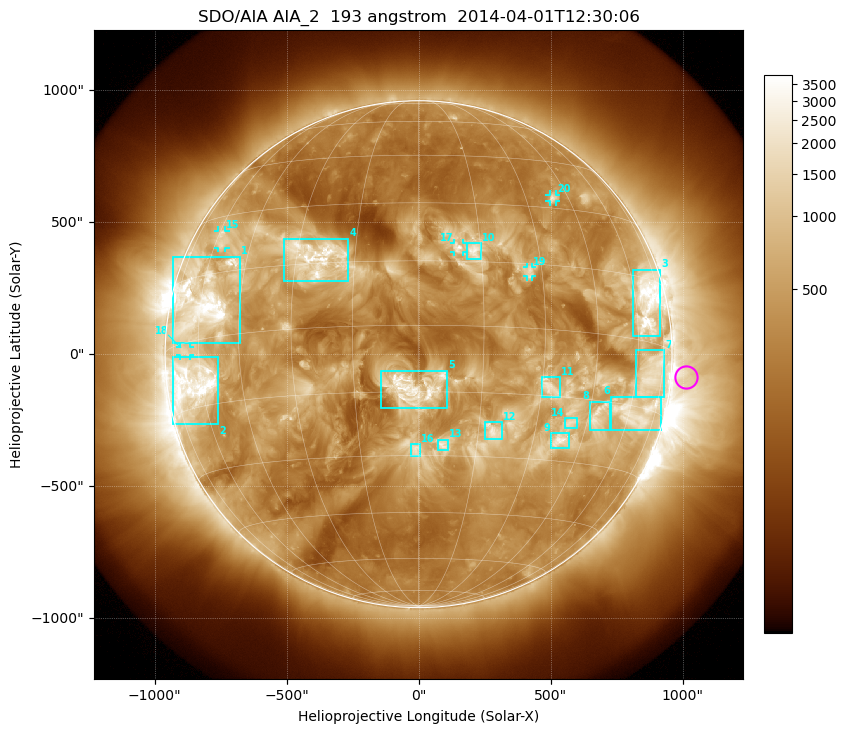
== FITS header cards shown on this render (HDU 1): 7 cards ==
TELESCOP= 'SDO/AIA'
INSTRUME= 'AIA_2'
WAVELNTH=                  193
WAVEUNIT= 'angstrom'
DATE-OBS= '2014-04-01T12:30:06.84'
CTYPE1  = 'HPLN-TAN'
CTYPE2  = 'HPLT-TAN'

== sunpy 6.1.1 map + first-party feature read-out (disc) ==
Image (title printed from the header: SDO/AIA AIA_2  193 angstrom  2014-04-01T12:30:06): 1024 x 1024 px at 2.4 arcsec/px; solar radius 960 arcsec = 400 px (full disc in frame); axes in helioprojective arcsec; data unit not stated in the header (colour bar unlabelled)
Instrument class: DISC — disc imager (sunpy class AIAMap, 193 A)
Bright regions (active regions / flare kernels): reference = the median radial profile (limb darkening/brightening removed); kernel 9 px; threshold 5 sigma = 957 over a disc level ~343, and >= 1.15x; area >= 12 px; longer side >= 10 px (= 24 arcsec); searched inside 0.97 R_sun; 26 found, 20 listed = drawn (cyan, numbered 1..; 5 of them under ~33 arcsec drawn as corner ticks so the feature stays visible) (cap 20 boxes per figure: the strongest are kept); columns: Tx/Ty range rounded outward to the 5 arcsec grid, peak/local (2 s.f.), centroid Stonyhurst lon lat
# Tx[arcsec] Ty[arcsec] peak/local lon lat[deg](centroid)
1 -930..-675 40..370 16 -60 +8
2 -930..-755 -270..-10 17 -64 -10
3 810..915 65..320 13 +66 +9
4 -510..-265 275..440 7.2 -25 +17
5 -145..110 -205..-60 11 -1 -14
6 730..920 -290..-160 7.7 +63 -16
7 825..930 -165..15 6.4 +68 -7
8 645..725 -285..-180 6.5 +48 -18
9 500..570 -355..-300 7.6 +38 -25
10 185..235 360..420 5.6 +13 +18
11 465..540 -165..-85 4.2 +32 -13
12 250..315 -325..-255 4.7 +19 -24
13 75..115 -365..-325 5.1 +6 -27
14 555..600 -280..-240 4.9 +40 -21
15 -760..-730 400..470 4.7 -58 +23
16 -30..5 -385..-340 4 -1 -28
17 135..170 385..420 5 +10 +18
18 -905..-865 -5..30 4.3 -67 -2
19 410..430 295..330 3.9 +27 +13
20 495..520 575..605 5.8 +39 +33
Off-limb structures (1.02-1.3 R_sun): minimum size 162 px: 3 found; the strongest spans PA ~220..310 deg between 1.02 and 1.3 R_sun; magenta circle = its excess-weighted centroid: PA ~265 deg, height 1.06 R_sun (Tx ~1010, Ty ~-85 arcsec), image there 3.1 x the reference